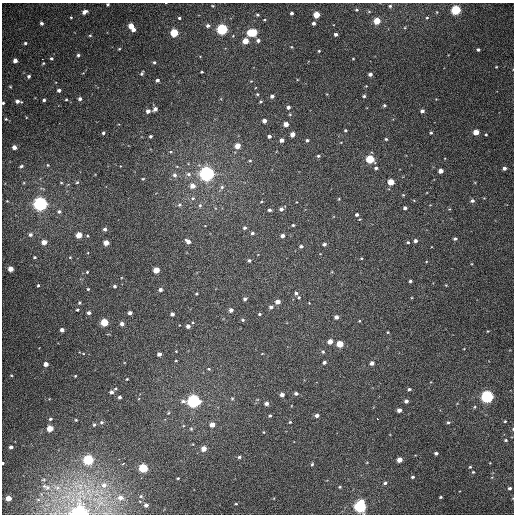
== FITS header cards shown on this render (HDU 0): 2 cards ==
NAXIS1  =                  512
NAXIS2  =                  512

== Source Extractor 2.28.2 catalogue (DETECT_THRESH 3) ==
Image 512 x 512 px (HDU 0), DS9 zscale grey, 1 PNG px = 1 image px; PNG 516 x 516 px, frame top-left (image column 1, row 512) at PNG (2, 3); no overlay
Background 375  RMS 9.4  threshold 28.1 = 3 sigma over >= 5 px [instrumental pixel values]
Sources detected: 227; all 227 listed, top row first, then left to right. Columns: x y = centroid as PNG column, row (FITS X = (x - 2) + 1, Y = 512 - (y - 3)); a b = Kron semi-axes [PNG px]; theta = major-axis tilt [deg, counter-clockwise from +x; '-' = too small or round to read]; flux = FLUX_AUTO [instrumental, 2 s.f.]
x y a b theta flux
108 4 3 3 - 790
390 6 4 4 - 910
356 10 4 3 - 790
456 10 5 5 - 56000
84 12 5 4 - 2700
291 13 3 3 - 1400
257 15 3 2 - 710
316 15 4 4 - 13000
71 17 3 3 - 520
179 18 4 3 - 830
427 18 3 3 - 490
265 20 3 3 - 600
377 21 4 4 - 14000
42 23 4 3 - 1600
313 23 4 3 - 1600
208 25 4 4 - 1700
131 26 4 4 - 6900
222 29 5 5 - 94000
133 30 4 3 - 2800
174 33 5 4 - 27000
252 33 7 4 1 36000
336 34 3 3 - 1600
90 35 4 4 - 700
233 36 3 3 - 460
258 40 4 4 - 1800
245 41 4 4 - 8900
25 43 4 3 - 960
119 49 4 3 - 550
478 50 4 3 - 1200
319 51 3 3 - 550
78 55 4 4 - 1300
51 58 4 4 - 870
42 59 2 2 - 2100
353 59 3 2 - 410
15 60 4 4 - 3300
154 62 3 3 - 930
43 63 4 3 - 580
496 67 3 2 - 440
202 72 3 2 - 620
142 73 6 4 63 950
370 74 4 3 - 2000
29 76 3 3 - 1300
157 80 4 3 - 1400
10 86 5 3 - 490
59 90 3 3 - 1700
257 94 5 4 - 830
272 96 4 4 - 2100
364 96 4 3 - 960
66 99 3 3 - 590
80 99 4 4 - 1900
44 100 3 3 - 1200
18 101 6 3 -6 2700
261 101 5 4 - 830
3 103 3 3 - 850
384 105 3 3 - 880
288 107 4 4 - 2000
155 109 5 4 - 2400
148 111 4 4 - 3100
422 111 4 3 - 2000
6 119 3 3 - 570
264 121 4 4 - 3500
286 124 4 4 - 5200
345 130 3 3 - 850
476 132 4 4 - 7800
103 133 4 3 - 1200
431 133 4 3 - 800
293 134 4 4 - 5300
486 134 3 3 - 590
150 136 3 3 - 1000
269 136 4 4 - 1500
386 139 3 3 - 790
282 140 4 4 - 2900
307 140 4 4 - 1300
238 146 4 4 - 7200
14 147 4 4 - 3600
170 152 5 3 - 630
318 156 5 4 - 1100
370 159 5 4 - 30000
250 161 5 3 - 650
48 165 4 4 - 580
21 166 5 3 - 1100
376 168 4 4 - 1300
504 168 4 4 - 2200
441 171 4 4 - 4400
189 174 7 6 - 2000
207 174 5 5 - 320000
175 175 6 6 - 2000
143 179 4 3 - 620
77 182 5 4 - 810
391 182 4 4 - 11000
61 183 5 3 - 560
192 186 5 5 - 4500
222 187 6 5 - 1400
193 198 6 5 - 1300
339 199 4 4 - 590
7 201 4 3 - 510
472 201 5 5 - 1800
261 202 4 3 - 530
296 202 3 2 - 390
40 204 5 5 - 260000
180 205 6 5 - 1200
200 205 6 5 - 1100
405 208 4 3 - 1800
281 209 4 4 - 2400
269 210 3 3 - 1300
59 211 6 5 - 1600
357 215 4 4 - 1400
293 225 3 3 - 740
245 228 4 4 - 1200
105 229 4 4 - 1800
252 233 4 4 - 1300
30 235 6 6 - 2000
79 235 4 4 - 9800
87 236 4 3 - 670
283 236 4 4 - 2400
455 239 4 3 - 1300
188 241 5 4 - 3200
415 241 3 3 - 1700
44 242 5 4 - 5500
408 242 4 3 - 900
106 243 4 4 - 7100
324 244 4 4 - 1400
301 246 4 4 - 1600
35 257 4 3 - 830
70 257 4 4 - 630
361 258 4 3 - 510
249 260 4 4 - 1200
11 269 4 4 - 6800
156 270 4 4 - 9700
87 272 4 4 - 630
410 281 3 3 - 1100
38 285 4 3 - 740
446 285 3 3 - 440
115 286 4 4 - 1100
88 289 4 4 - 630
160 290 4 4 - 1800
296 293 5 4 - 1300
196 294 4 3 - 660
299 297 4 4 - 870
245 299 4 4 - 1300
278 302 5 4 - 3600
79 303 4 4 - 890
271 307 5 5 - 1700
77 310 3 3 - 800
231 310 4 4 - 2300
89 313 4 4 - 1600
130 313 4 3 - 2300
172 314 4 4 - 1900
260 314 3 3 - 830
336 317 4 4 - 2500
243 320 5 4 - 910
359 321 3 3 - 490
104 322 5 4 - 23000
122 324 4 4 - 2500
188 326 4 4 - 2300
62 330 4 4 - 2700
488 331 3 2 - 420
388 332 3 2 - 540
330 341 4 4 - 5200
340 344 5 4 - 14000
176 351 3 3 - 470
323 352 5 4 - 850
159 354 4 4 - 2600
176 361 4 2 - 440
324 362 4 3 - 1400
372 363 4 4 - 2200
46 364 4 4 - 4000
209 369 5 4 - 830
11 375 4 3 - 510
75 376 3 2 - 500
127 379 3 2 - 520
409 389 4 3 - 990
111 392 4 4 - 1900
296 393 4 3 - 1500
282 395 4 4 - 3100
487 396 5 5 - 150000
120 397 3 3 - 1500
232 398 5 4 - 660
194 401 6 5 - 200000
406 401 4 4 - 1800
266 403 4 4 - 2600
475 407 4 4 - 690
399 410 4 4 - 2800
168 413 5 3 - 570
317 415 4 3 - 2400
270 416 4 3 - 850
50 419 4 3 - 980
377 419 3 2 - 3700
76 420 3 2 - 570
505 421 3 3 - 620
102 422 5 4 - 1000
290 422 4 4 - 640
448 422 5 4 - 1100
94 425 4 3 - 890
212 425 4 4 - 5300
50 428 4 4 - 12000
191 429 5 4 - 770
264 432 4 3 - 450
506 440 4 3 - 740
11 447 4 3 - 1900
204 449 5 4 - 5600
436 453 4 3 - 1200
239 457 4 4 - 1100
88 460 5 5 - 64000
400 460 4 4 - 5700
3 463 3 2 - 790
123 464 4 3 - 3400
312 464 4 4 - 800
470 467 4 4 - 670
143 468 5 4 - 40000
473 472 4 4 - 750
413 477 4 4 - 1100
178 478 3 2 - 530
385 483 5 4 - 1300
104 485 10 9 - 5900
46 487 16 8 -23 5300
57 487 11 9 -25 5600
340 487 4 3 - 710
510 488 4 4 - 1200
141 496 5 5 - 1200
440 497 4 3 - 690
8 498 4 4 - 6700
120 498 9 8 - 5300
236 504 5 3 - 740
146 505 4 4 - 2200
360 506 6 5 - 140000
80 511 24 15 62 110000
At the frame edge (FLAGS 8, measured only in part): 6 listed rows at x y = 108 4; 3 103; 505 421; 3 463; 360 506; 80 511